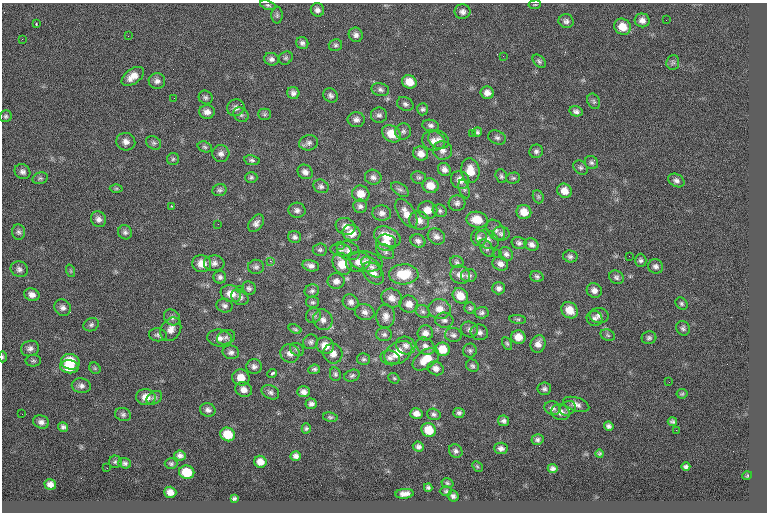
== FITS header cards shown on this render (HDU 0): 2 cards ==
NAXIS1  =                  765
NAXIS2  =                  510

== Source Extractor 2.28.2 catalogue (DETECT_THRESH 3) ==
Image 765 x 510 px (HDU 0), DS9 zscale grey, 1 PNG px = 1 image px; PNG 769 x 514 px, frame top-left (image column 1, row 510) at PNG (2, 3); each listed source drawn as its Kron ellipse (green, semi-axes under 4 px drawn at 4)
Background 0.0512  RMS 8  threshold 23.9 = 3 sigma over >= 5 px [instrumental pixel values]
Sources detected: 274; all 274 listed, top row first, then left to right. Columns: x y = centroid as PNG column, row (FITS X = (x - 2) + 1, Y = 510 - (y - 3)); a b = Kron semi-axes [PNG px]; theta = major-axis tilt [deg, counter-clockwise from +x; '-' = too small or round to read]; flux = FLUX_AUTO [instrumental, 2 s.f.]
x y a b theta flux
268 5 8 4 -18 930
535 5 6 3 8 530
317 10 7 6 - 2100
462 12 8 7 - 2100
277 15 8 5 90 1200
642 20 7 7 - 2700
666 20 2 2 - 470
566 21 7 7 - 1600
36 24 3 2 - 520
623 27 9 7 -38 7400
356 35 7 7 - 2000
128 36 2 2 - 510
22 39 2 2 - 1200
302 43 6 6 - 1500
335 45 7 6 - 1100
503 56 2 2 - 230
286 58 7 6 - 1100
271 59 7 6 - 1700
539 61 8 5 -47 1100
673 62 7 6 - 1100
133 76 13 7 35 5100
157 81 8 8 - 2200
409 82 7 6 - 6300
380 90 9 6 -15 1700
293 93 6 6 - 1800
487 93 6 6 - 2900
330 95 8 6 -41 1500
206 97 7 6 - 1300
174 98 2 2 - 480
594 101 8 6 -65 1200
405 104 8 6 -27 1600
236 108 9 8 - 2600
423 109 6 5 - 1100
576 111 7 5 -13 1700
207 112 8 7 - 2700
265 114 6 5 - 1000
241 115 8 6 -41 1400
379 115 8 7 - 1800
6 116 6 6 - 1000
356 120 8 7 - 2200
430 125 8 5 -8 1600
403 131 8 8 - 1600
477 132 5 4 - 1100
472 133 2 2 - 4100
391 134 10 8 -37 8600
497 138 9 6 -22 1600
439 140 11 8 -31 2900
433 141 11 9 -16 3400
126 142 9 8 - 2800
154 143 8 6 -31 1300
309 143 9 7 14 1900
205 147 7 5 -18 1100
442 150 10 9 - 2900
536 151 7 6 - 1600
221 154 8 8 - 2300
421 154 7 7 - 3800
173 159 6 6 - 920
252 160 8 5 -9 1100
591 163 7 6 - 1300
581 168 8 6 -44 1300
444 169 7 6 - 2300
470 171 12 9 -83 7800
22 172 8 7 - 1900
305 172 8 7 - 2300
501 176 7 5 -72 1100
251 177 6 5 - 940
373 177 8 7 - 2000
419 177 7 6 - 1000
40 178 8 5 14 1100
513 178 7 5 1 980
460 180 9 8 - 4300
676 180 8 6 -29 1800
321 186 8 6 -28 1400
430 186 8 7 - 6100
116 188 6 4 1 780
400 189 10 5 -35 1500
464 189 9 5 -72 1100
220 190 7 6 - 1200
564 191 7 7 - 5000
361 194 9 8 - 5700
538 197 7 5 -70 910
457 203 8 8 - 1800
171 206 3 2 - 280
360 206 7 6 - 1700
297 210 8 7 - 1800
428 210 10 8 -16 5100
440 211 7 6 - 1200
524 212 7 7 - 6100
382 213 9 7 -5 2500
406 213 16 8 -58 5300
98 219 8 7 - 2300
419 220 10 9 - 3400
477 220 11 8 -10 8200
256 223 10 6 51 2300
218 224 2 2 - 1200
346 226 10 8 -19 3500
496 230 11 8 -54 2500
18 232 8 6 -85 1400
125 232 7 6 - 1500
351 233 9 8 - 5200
501 234 8 7 - 1600
436 236 9 7 -35 2300
295 237 6 6 - 1500
387 237 14 9 -24 8200
479 238 8 8 - 1900
487 239 12 9 -30 3500
418 241 8 6 -24 1700
386 243 10 8 -5 4400
519 243 7 6 - 1500
531 244 7 6 - 2100
340 245 3 2 - 1000
487 248 10 5 -57 1600
320 250 7 6 - 1100
341 250 10 6 -9 1700
348 251 12 9 -24 3300
385 251 10 6 -34 1700
498 253 2 2 - 1800
506 254 7 6 - 1700
570 256 7 6 - 1500
629 256 2 2 - 920
641 260 6 5 - 1300
270 261 2 2 - 6400
366 261 17 10 -13 4300
358 262 12 9 12 4200
457 262 7 6 - 1000
214 263 10 8 3 2400
202 264 9 8 - 6400
342 264 11 8 -61 9500
500 264 8 6 -26 2600
311 266 8 5 -11 2100
656 266 7 7 - 1800
256 267 8 7 - 1500
372 267 13 7 -46 2700
19 269 9 7 -22 1900
71 271 6 4 -71 680
373 273 13 8 -49 3600
404 274 14 10 1 14000
460 275 10 9 - 3700
469 276 8 6 1 1700
537 276 7 5 -18 1100
220 277 6 6 - 1500
616 277 8 6 -34 1500
336 281 8 8 - 2500
249 288 7 6 - 1400
499 288 6 6 - 1700
240 289 2 2 - 260
594 290 8 7 - 2500
312 291 7 6 - 1300
231 294 10 8 -21 6000
32 295 8 6 -22 2800
460 296 8 7 - 7100
240 297 9 7 -37 1900
392 298 10 9 - 3700
313 302 6 5 - 1000
351 302 8 7 - 2200
409 304 9 8 - 3800
681 304 7 5 -47 1000
224 306 8 6 -16 1700
63 308 9 7 -45 2100
470 308 5 5 - 950
439 309 11 10 - 4800
570 310 9 7 -42 6900
423 311 8 6 -37 1100
365 312 10 8 -17 2600
482 313 7 6 - 1400
313 315 8 7 - 1700
599 315 9 7 -4 2200
386 316 12 9 88 3400
172 317 9 7 -43 1800
594 318 8 7 - 1800
518 319 8 4 -7 890
323 320 10 9 - 3200
444 320 9 7 -10 1900
91 325 8 6 27 1400
683 328 7 6 - 1300
171 329 12 9 58 3900
295 329 7 4 -21 830
469 329 8 7 - 1700
479 332 9 8 - 2100
425 333 8 7 - 2800
384 334 8 6 -1 1300
158 335 9 6 -9 1500
453 335 8 7 - 1600
608 335 7 5 -23 1100
226 337 9 6 22 1700
518 337 7 6 - 5600
220 338 12 8 -7 3400
649 338 7 6 - 1300
311 342 7 7 - 1500
507 343 7 4 -63 850
538 344 9 7 73 3400
406 345 10 8 -28 2600
325 346 9 8 - 6100
425 346 10 8 -36 2400
30 348 9 7 21 2100
297 349 7 6 - 1200
443 349 7 6 - 8600
470 351 7 7 - 1200
231 352 8 7 - 1900
290 353 10 9 - 3300
398 353 15 10 31 9700
333 354 10 9 - 3200
2 357 5 3 - 550
390 358 10 7 -13 2000
363 359 6 5 - 1000
426 359 15 9 36 8800
33 361 8 5 -1 1000
70 362 9 7 -14 12000
472 366 7 5 -42 1200
69 367 9 6 -7 11000
254 367 8 7 - 1900
95 368 6 5 - 720
436 368 8 6 -22 2500
314 369 6 4 5 1000
272 373 5 3 - 1600
335 374 7 5 -80 1000
352 376 8 5 21 1200
241 377 9 8 - 5600
394 378 6 4 -42 740
669 382 2 2 - 790
81 386 9 7 -9 2100
244 389 8 7 - 3100
544 389 7 6 - 1400
270 392 9 6 -26 1600
303 392 6 5 - 2300
682 394 5 5 - 690
146 397 10 8 -7 4800
154 398 8 6 31 1400
311 404 6 5 - 1600
576 404 13 7 -18 2900
552 408 8 7 - 1800
568 408 8 6 30 1600
208 410 8 7 - 1900
560 412 9 8 - 3100
416 413 6 5 - 3000
459 413 5 5 - 1200
22 414 2 2 - 350
123 414 8 6 -15 1400
434 414 7 5 -17 1200
330 417 7 4 -10 940
503 421 6 5 - 1300
41 422 8 6 -16 2100
672 422 4 3 - 880
609 426 5 4 - 1400
63 427 5 4 - 1300
306 428 5 4 - 960
429 430 7 7 - 9700
676 430 2 2 - 1400
228 434 7 6 - 9600
537 440 6 5 - 1300
418 447 6 5 - 1600
501 448 7 6 - 2000
456 451 7 6 - 1500
600 454 4 4 - 770
180 456 6 5 - 1800
296 456 5 4 - 1700
115 462 6 6 - 980
260 462 6 6 - 3500
125 463 6 5 - 1300
171 464 6 5 - 930
477 466 6 4 -45 710
686 467 4 4 - 1100
107 468 2 2 - 350
553 468 5 4 - 1500
187 472 8 6 -12 12000
747 476 5 3 - 440
447 483 6 4 -17 810
50 484 6 5 - 2400
428 487 4 3 - 890
446 491 6 5 - 910
170 492 6 5 - 3300
404 494 9 5 5 3000
453 496 6 5 - 1500
234 498 3 3 - 770
At the frame edge (FLAGS 8, measured only in part): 1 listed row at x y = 2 357